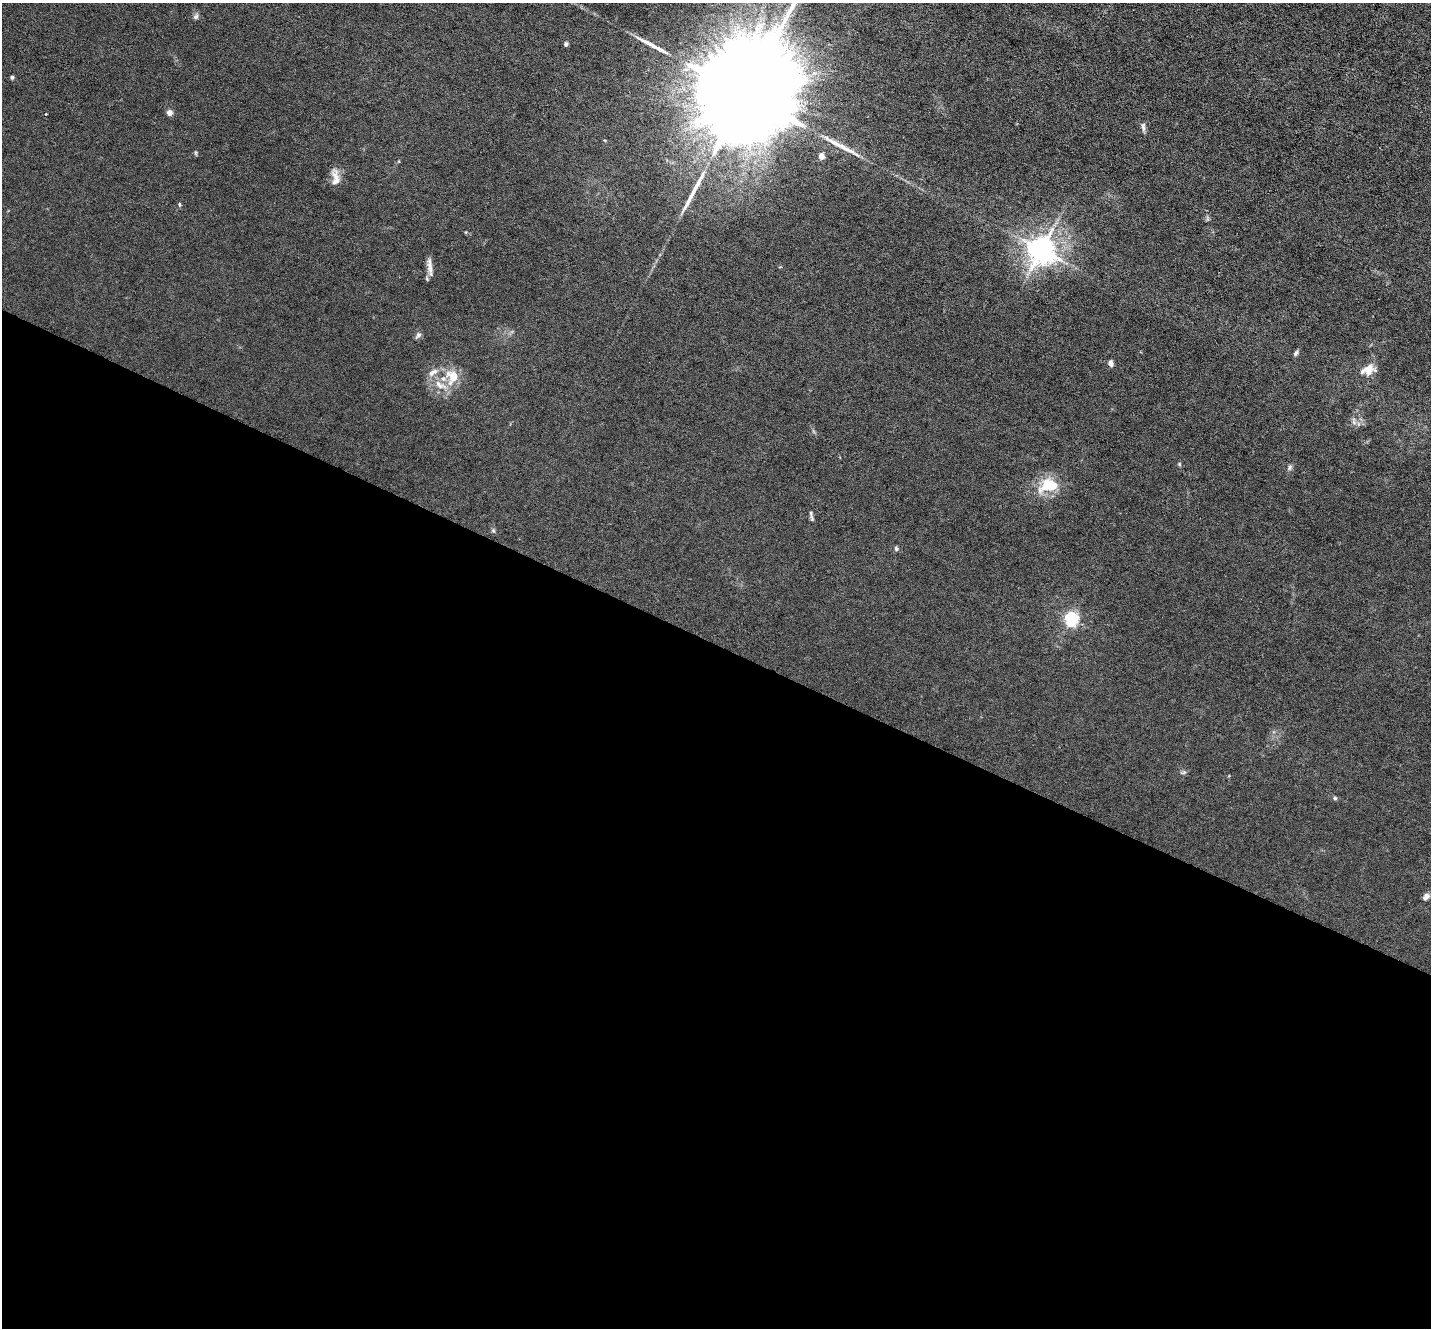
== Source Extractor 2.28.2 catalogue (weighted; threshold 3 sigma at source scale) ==
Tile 14 of 4 x 4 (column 2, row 4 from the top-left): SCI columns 1430-2858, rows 281-1606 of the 5717 x 5729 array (HDU 1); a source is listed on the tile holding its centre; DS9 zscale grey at full resolution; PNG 1433 x 1330 px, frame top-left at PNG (2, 3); no overlay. Shown black and unused: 52% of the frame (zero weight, under 3 of 6 exposures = <1% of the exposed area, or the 3 px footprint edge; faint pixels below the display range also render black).
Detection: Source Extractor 2.28.2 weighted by HDU 2 'WHT'; one run over the whole footprint, this tile lists its part. Background 0.0113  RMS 0.0037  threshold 0.015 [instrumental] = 3 sigma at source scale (4.09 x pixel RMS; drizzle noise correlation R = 1.36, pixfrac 0.8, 0.05/0.05 arcsec/px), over >= 5 px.
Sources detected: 30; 3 long thin detections or spike segments (spike, bleed or trail) — not listed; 2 inside a brighter listed object's ellipse — not listed separately; the other 25 listed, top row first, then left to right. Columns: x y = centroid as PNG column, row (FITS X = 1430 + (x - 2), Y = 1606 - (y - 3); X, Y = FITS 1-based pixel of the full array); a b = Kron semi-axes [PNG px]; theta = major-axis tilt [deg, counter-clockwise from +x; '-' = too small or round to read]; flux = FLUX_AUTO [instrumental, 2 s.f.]
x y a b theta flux
196 17 7 7 - 0.81
566 44 6 5 - 0.66
12 77 4 4 - 0.6
745 95 50 19 59 20000
170 113 5 5 - 2.3
1143 127 11 5 -78 0.97
821 156 4 4 - 3.6
335 178 22 9 -88 2.9
180 204 6 3 -81 0.38
1041 250 8 8 - 390
430 267 27 5 -84 2.1
418 335 9 6 44 0.85
1296 353 8 4 57 0.68
1111 363 7 5 -74 1.3
1368 370 18 12 22 3.8
433 372 16 7 32 1.9
452 376 18 15 -80 6.7
1290 467 7 6 - 0.75
1049 485 20 13 8 12
811 516 16 3 -77 0.71
493 530 5 5 - 0.48
896 549 6 5 - 0.55
1072 619 6 5 - 52
1335 798 5 4 - 0.44
1426 897 11 6 51 1.4
Isophote crosses this tile's border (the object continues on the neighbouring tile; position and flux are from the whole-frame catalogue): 1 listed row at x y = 745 95